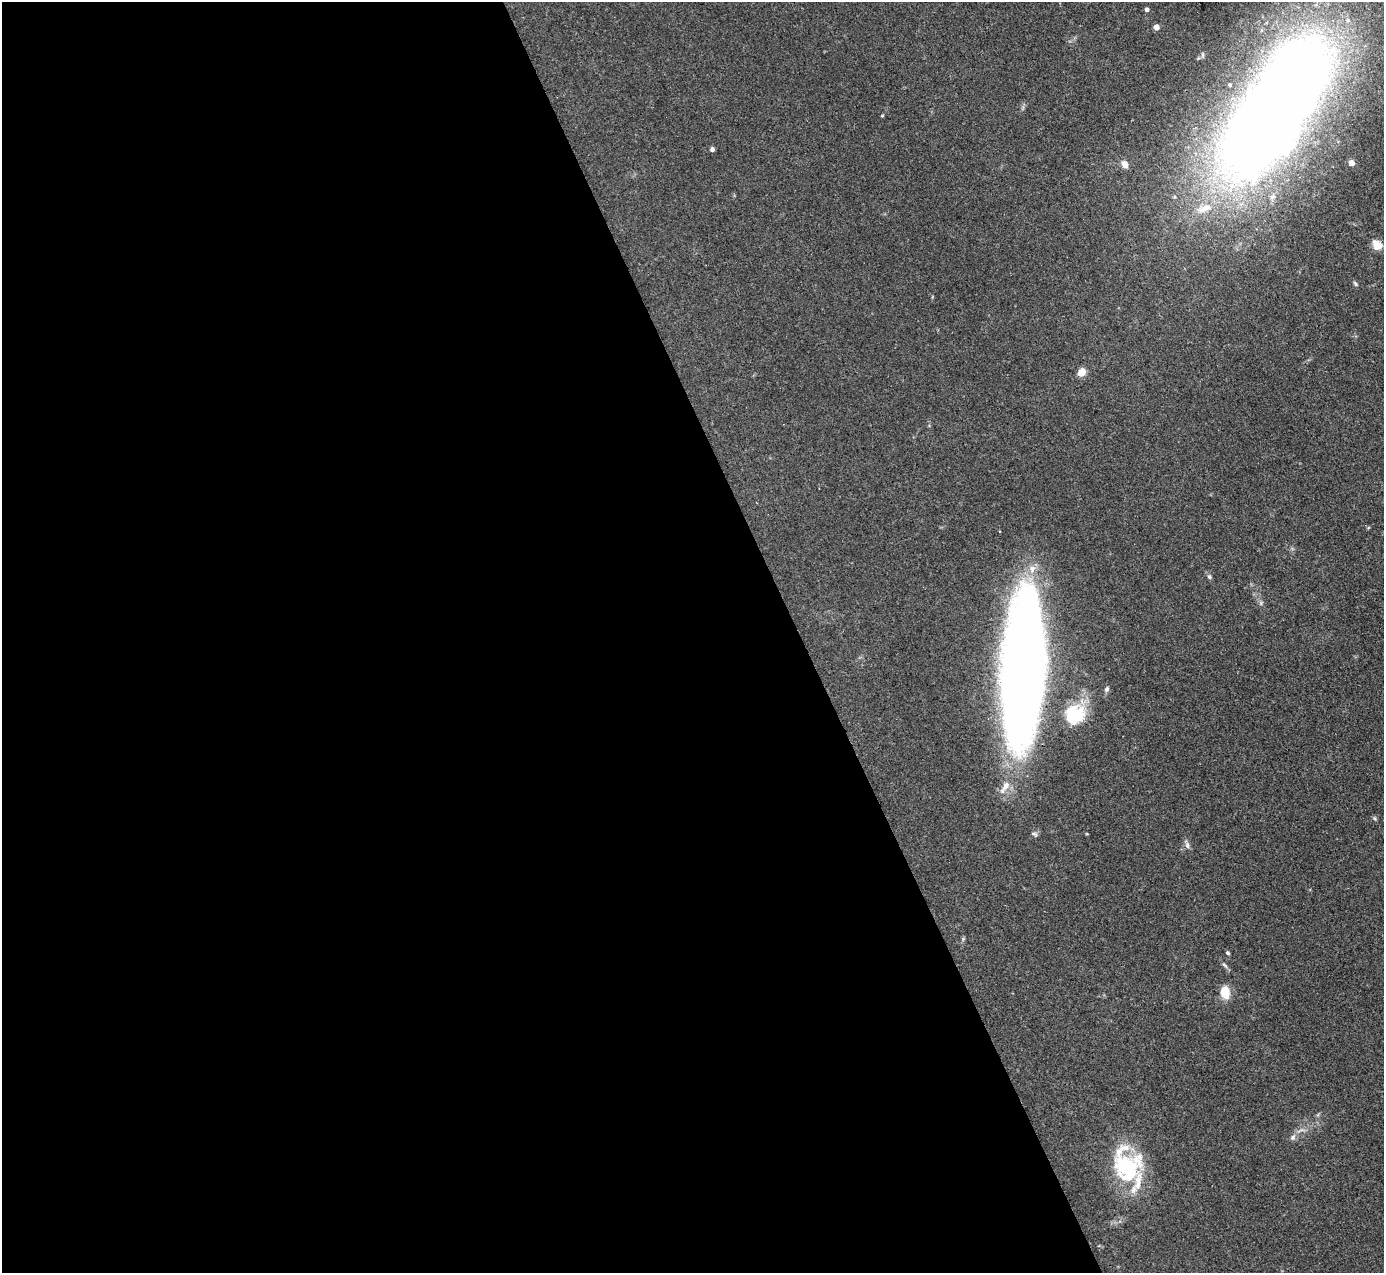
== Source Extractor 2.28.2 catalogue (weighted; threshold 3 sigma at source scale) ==
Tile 9 of 4 x 4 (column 1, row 3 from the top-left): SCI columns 2-1383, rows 1554-2824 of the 5531 x 5521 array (HDU 1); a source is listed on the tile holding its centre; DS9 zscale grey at full resolution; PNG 1386 x 1275 px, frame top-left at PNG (2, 2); no overlay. Shown black and unused: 58% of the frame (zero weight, under 3 of 4 exposures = <1% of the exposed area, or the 3 px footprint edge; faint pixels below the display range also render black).
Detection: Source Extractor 2.28.2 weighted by HDU 2 'WHT'; one run over the whole footprint, this tile lists its part. Background 0.106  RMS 0.0066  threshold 0.0298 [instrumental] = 3 sigma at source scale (4.5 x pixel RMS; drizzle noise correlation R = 1.50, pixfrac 1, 0.05/0.05 arcsec/px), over >= 5 px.
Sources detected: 29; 1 inside a brighter object's white glare — not listed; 5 inside a brighter listed object's ellipse — not listed separately; the other 23 listed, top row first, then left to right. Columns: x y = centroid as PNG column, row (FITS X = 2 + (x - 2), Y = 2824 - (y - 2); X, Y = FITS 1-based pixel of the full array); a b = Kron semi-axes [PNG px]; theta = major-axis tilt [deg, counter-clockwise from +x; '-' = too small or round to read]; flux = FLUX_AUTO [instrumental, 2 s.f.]
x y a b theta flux
1147 9 4 4 - 2.1
1156 27 4 4 - 6.5
1276 108 150 54 57 1300
882 116 5 3 - 0.57
712 149 5 4 - 1.8
1351 163 4 4 - 7.5
1125 164 8 6 -53 4.7
1377 245 13 10 -46 6.6
1355 283 8 4 -63 1.1
1081 372 8 7 - 7
1209 577 6 5 - 1.3
1023 667 110 29 86 1000
1107 689 7 6 - 1.7
1075 714 26 24 29 28
1006 786 16 9 59 6.5
1375 818 6 5 - 1.1
1034 834 9 5 -26 1.4
1187 845 10 7 -73 2.3
1228 953 5 4 - 1
1225 965 12 3 -45 1.4
1225 993 12 8 -82 13
1293 1137 8 6 54 2.3
1127 1167 37 36 - 57
Overlapping masked pixels (flux is a lower limit): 2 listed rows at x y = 1276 108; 1023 667
Isophote crosses this tile's border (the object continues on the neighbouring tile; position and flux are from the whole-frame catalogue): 1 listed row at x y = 1276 108